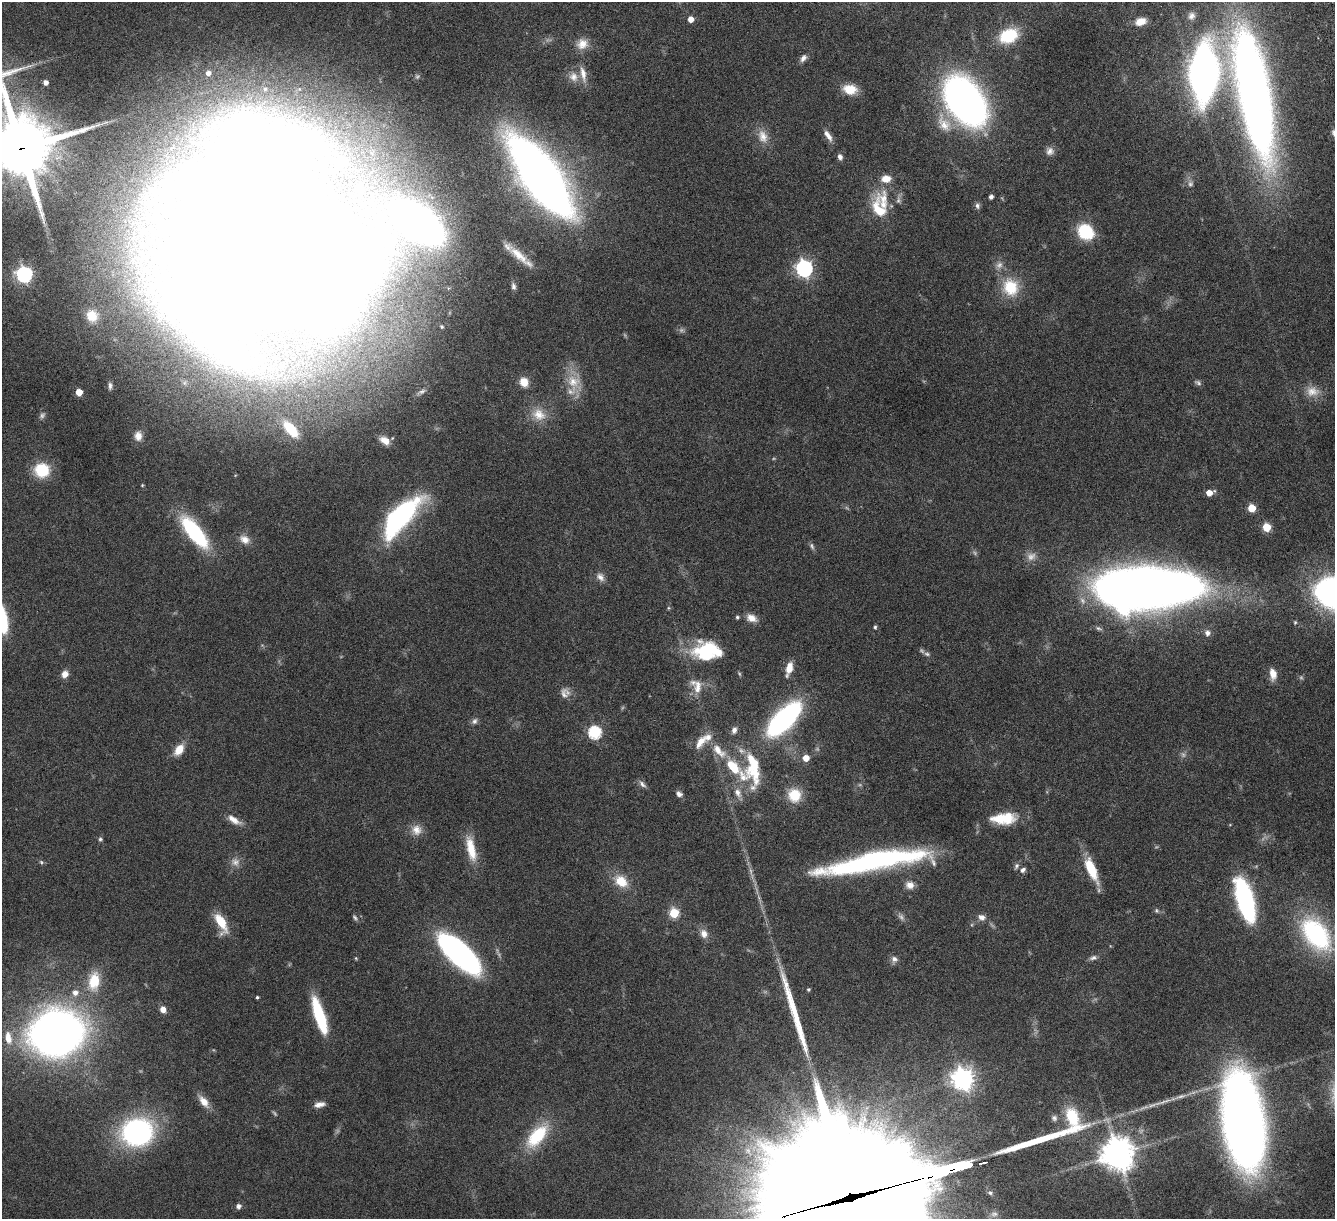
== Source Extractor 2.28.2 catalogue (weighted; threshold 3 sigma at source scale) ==
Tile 10 of 4 x 4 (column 2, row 3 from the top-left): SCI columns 1356-2688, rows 1379-2595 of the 5378 x 5312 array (HDU 1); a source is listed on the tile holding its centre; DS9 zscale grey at full resolution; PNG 1337 x 1221 px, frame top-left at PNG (2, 2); no overlay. Shown black and unused: <1% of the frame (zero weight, under 4 of 8 exposures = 1% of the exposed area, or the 3 px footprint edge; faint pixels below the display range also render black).
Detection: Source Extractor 2.28.2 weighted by HDU 2 'WHT'; one run over the whole footprint, this tile lists its part. Background 0.0526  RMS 0.0039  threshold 0.0158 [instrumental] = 3 sigma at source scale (4.09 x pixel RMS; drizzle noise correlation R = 1.36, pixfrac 0.8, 0.05/0.05 arcsec/px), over >= 5 px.
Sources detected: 150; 11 too faint to see at this stretch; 2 inside a brighter object's white glare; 3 long thin detections or spike segments (spike, bleed or trail) — not listed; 7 inside a brighter listed object's ellipse — not listed separately; the other 127 listed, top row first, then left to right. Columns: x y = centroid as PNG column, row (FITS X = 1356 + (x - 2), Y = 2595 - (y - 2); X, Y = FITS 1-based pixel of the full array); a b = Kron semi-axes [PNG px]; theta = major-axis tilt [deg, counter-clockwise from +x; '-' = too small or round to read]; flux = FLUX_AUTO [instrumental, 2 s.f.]
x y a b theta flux
1191 16 11 10 - 2
690 19 5 4 - 3.2
1140 21 11 8 18 3.9
1008 36 18 13 24 15
582 44 15 14 - 4.2
803 58 10 6 56 1.5
1204 72 32 16 85 270
208 73 5 5 - 1.7
583 74 22 7 -78 3.6
573 77 14 12 -64 3.3
45 82 4 4 - 1.9
265 89 6 5 - 0.83
850 89 17 11 -11 5.8
1254 94 125 28 -79 310
965 101 38 24 -56 200
944 124 28 16 -60 8
828 135 16 6 -56 2.4
763 136 20 13 -68 4.4
21 148 16 16 - 3000
1050 151 11 10 - 2
840 157 7 6 - 1.3
541 177 55 20 -55 490
886 179 12 8 5 3.7
1190 184 8 7 - 1.2
991 197 4 4 - 1.3
898 200 8 6 79 0.99
977 206 8 6 -84 1
879 210 27 14 -64 10
419 223 36 20 -38 250
1085 232 13 10 -42 21
262 241 124 107 -83 2900
519 255 31 10 -42 6.5
804 268 7 7 - 120
24 274 6 6 - 100
513 286 8 5 -77 1.1
1010 287 23 19 -71 12
92 316 15 14 - 6.1
442 327 3 3 - 0.47
573 381 23 18 -78 8.3
524 382 10 9 - 4.7
1198 383 10 5 -31 0.84
110 386 10 5 86 1.1
1312 391 19 14 -5 4.5
79 392 5 5 - 5.7
421 392 14 5 28 1.3
539 414 20 16 -30 6.5
291 429 21 10 -48 10
138 436 11 9 89 2.8
385 440 12 7 -30 3.2
42 470 13 13 - 14
1209 493 6 4 15 4.6
1252 508 5 5 - 9.9
400 517 43 16 49 73
1266 527 5 5 - 13
194 532 33 11 -51 39
245 539 14 10 -35 3.1
600 577 13 9 -48 2
1147 588 63 26 2 680
1334 592 37 31 -22 98
668 608 6 4 90 0.42
737 617 5 4 - 0.6
751 618 13 9 -23 3.1
1295 622 6 5 - 0.45
875 627 5 4 - 0.53
1207 633 8 7 - 1.5
706 651 28 21 5 21
789 668 16 7 75 4.1
65 674 8 7 - 2.6
1273 674 13 7 -80 3.7
697 687 21 11 89 4.6
564 694 16 9 90 2.3
784 719 32 13 46 89
474 721 9 7 64 1.1
595 732 6 6 - 47
700 741 22 10 57 4.6
179 750 14 9 55 4.6
718 750 23 10 -46 5.8
806 758 5 5 - 4.4
752 769 52 28 89 25
642 784 12 6 -46 1.3
679 794 8 6 -42 1.3
794 795 14 14 - 8.7
1002 819 30 14 1 9.7
234 820 20 8 -31 3.2
417 830 15 13 -74 3.7
100 839 6 5 - 0.65
471 849 33 10 -77 8.5
874 860 121 19 11 79
41 862 6 5 - 0.57
235 862 12 11 - 2.4
1016 866 8 6 62 0.93
1091 869 29 10 -67 11
1023 870 8 5 46 1.1
621 881 16 12 -40 7.3
910 885 11 9 -23 2.5
1245 899 40 14 -74 57
1156 911 6 5 - 0.56
674 913 5 5 - 20
982 917 9 7 -24 1.8
355 918 8 5 -55 0.7
221 922 22 9 -65 8.6
704 934 11 9 -74 2.6
1316 934 48 29 -53 43
458 953 36 14 -43 130
356 958 5 3 - 0.34
1093 958 11 6 11 1.2
894 959 8 8 - 1.5
94 981 23 14 82 10
808 989 4 4 - 0.55
75 993 9 9 - 2.3
257 997 3 3 - 0.51
163 1009 7 6 - 2.4
320 1016 37 9 -72 22
56 1033 34 28 17 310
8 1038 18 9 -81 4.6
963 1079 8 7 - 270
1181 1096 17 5 14 2
204 1101 17 8 -52 3.7
319 1104 13 6 12 2
1072 1117 21 13 -71 13
1054 1118 8 7 - 1
1243 1121 65 25 -81 480
137 1132 30 26 5 65
537 1136 31 15 49 18
1118 1154 11 10 - 570
853 1197 127 37 15 47000
238 1206 5 5 - 1.5
Overlapping masked pixels (flux is a lower limit): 3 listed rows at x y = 21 148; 262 241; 853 1197
Isophote crosses this tile's border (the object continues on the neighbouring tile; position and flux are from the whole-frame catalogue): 5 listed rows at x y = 1254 94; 21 148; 262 241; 1334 592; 853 1197